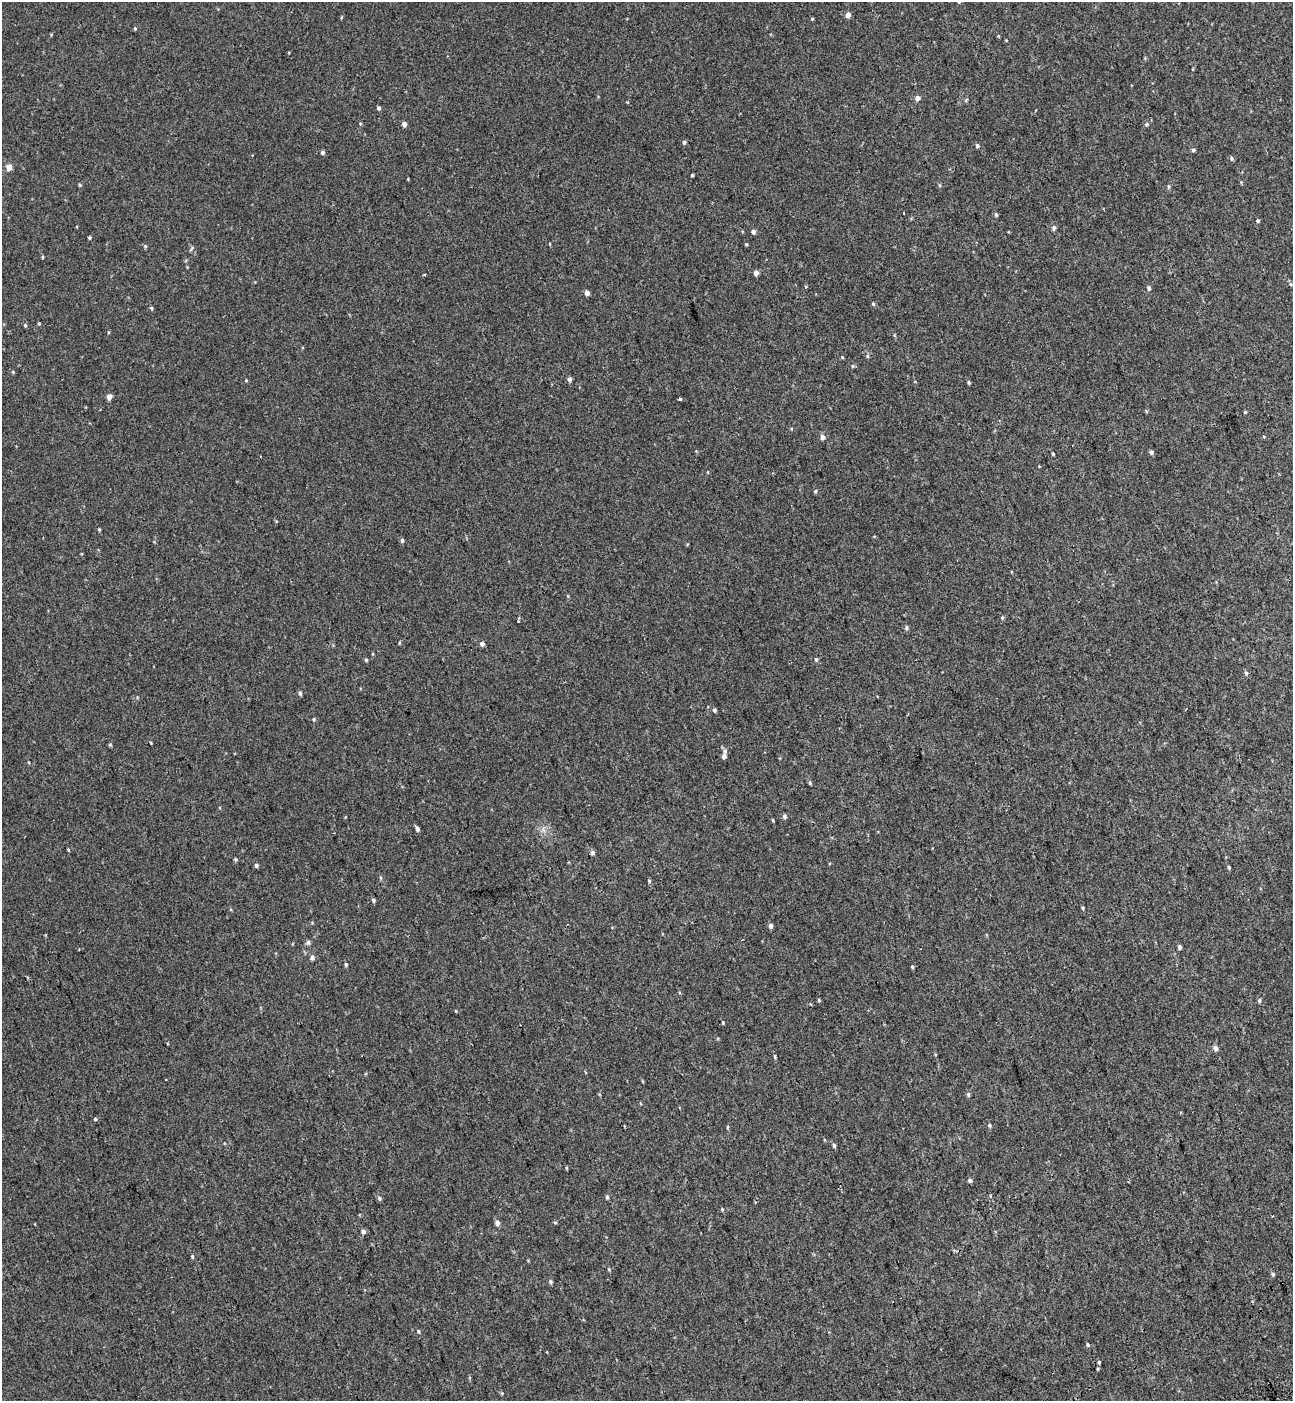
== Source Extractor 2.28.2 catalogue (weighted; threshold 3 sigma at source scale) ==
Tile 6 of 4 x 4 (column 2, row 2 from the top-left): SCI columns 1524-2814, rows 2897-4295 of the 5576 x 5797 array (HDU 1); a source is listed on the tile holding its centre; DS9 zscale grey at full resolution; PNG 1295 x 1403 px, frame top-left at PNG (2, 2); no overlay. Shown black and unused: <1% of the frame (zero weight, under 2 of 3 exposures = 6% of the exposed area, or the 3 px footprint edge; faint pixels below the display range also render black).
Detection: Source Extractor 2.28.2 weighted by HDU 2 'WHT'; one run over the whole footprint, this tile lists its part. Background 0.00339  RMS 0.0079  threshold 0.0356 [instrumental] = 3 sigma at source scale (4.5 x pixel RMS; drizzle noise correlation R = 1.50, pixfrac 1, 0.0396/0.0396 arcsec/px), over >= 5 px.
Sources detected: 114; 5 cosmic-ray / hot-pixel residue — not listed; the other 109 listed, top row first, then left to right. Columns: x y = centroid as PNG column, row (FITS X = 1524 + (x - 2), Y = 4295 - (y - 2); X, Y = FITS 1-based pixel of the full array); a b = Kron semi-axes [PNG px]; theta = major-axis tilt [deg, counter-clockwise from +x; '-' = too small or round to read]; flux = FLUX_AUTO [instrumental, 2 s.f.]
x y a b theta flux
848 15 5 4 - 4.4
812 19 4 4 - 0.69
135 29 4 4 - 0.85
51 35 4 3 - 0.67
1006 40 4 3 - 0.54
918 98 5 5 - 3.8
378 108 5 4 - 1.5
360 124 4 4 - 0.73
404 124 5 4 - 3.5
1146 124 5 5 - 1.4
684 142 4 4 - 1.5
977 146 5 5 - 1.4
1193 150 5 4 - 1.4
323 152 5 5 - 1.5
1232 158 5 5 - 1.4
9 167 5 4 - 11
692 175 3 3 - 0.89
80 185 4 4 - 0.9
1168 187 7 3 -90 1.1
904 213 3 3 - 1.8
996 215 6 4 -74 1.1
1258 221 4 4 - 1.1
1054 228 5 5 - 1.9
753 232 5 4 - 2.4
89 238 4 3 - 0.95
746 244 4 3 - 0.75
145 246 5 4 - 0.93
192 248 6 4 70 1.1
42 257 5 3 - 0.7
756 273 4 4 - 3.9
424 274 4 3 - 0.96
1291 284 5 4 - 1
1149 288 5 4 - 1.8
587 293 4 4 - 4
873 304 5 4 - 1
151 308 5 4 - 1.1
39 324 4 4 - 0.78
25 325 5 4 - 1.1
867 356 5 5 - 1
842 357 4 3 - 0.68
13 372 4 4 - 0.69
569 379 5 4 - 2.5
246 380 4 4 - 0.65
969 382 4 4 - 1.1
109 397 5 4 - 5.1
680 399 4 3 - 4.1
1245 412 4 4 - 0.76
822 437 6 5 - 3.4
1151 452 5 5 - 1.9
1053 454 4 3 - 0.98
815 491 5 4 - 1
99 529 4 3 - 0.84
402 540 6 4 89 1.4
1002 617 5 4 - 0.95
906 628 5 5 - 1.6
399 643 5 3 - 0.75
482 644 5 4 - 2.8
816 659 5 4 - 1.1
366 660 5 4 - 0.87
1246 673 6 4 -80 1.6
300 693 5 4 - 1.4
714 710 5 4 - 1.3
314 719 5 4 - 1
151 743 4 3 - 0.61
110 745 5 3 - 0.8
725 751 7 6 - 2
724 756 5 4 - 2.8
810 783 5 4 - 0.96
784 816 6 5 - 1.6
417 829 5 4 - 2.2
68 850 5 3 - 0.69
592 853 6 5 - 1.8
235 859 5 4 - 0.98
256 865 5 5 - 1.5
1229 867 4 3 - 0.93
381 878 5 3 - 0.86
649 881 5 4 - 1.1
373 900 4 4 - 1.5
1083 908 4 3 - 0.9
771 926 5 4 - 2.4
308 942 7 6 - 1.6
1179 947 4 4 - 1.8
312 957 6 5 - 2
346 964 5 4 - 1.2
912 967 4 3 - 0.97
819 1000 4 4 - 0.89
1259 1000 5 4 - 1.2
723 1023 4 3 - 0.71
1215 1048 5 4 - 3.5
775 1056 5 4 - 0.96
642 1081 5 3 - 0.59
968 1094 6 5 - 1.4
95 1119 4 4 - 0.79
989 1125 5 4 - 1.3
834 1145 5 4 - 1.3
970 1180 5 5 - 1.5
607 1197 5 4 - 1.4
379 1198 6 5 - 1.6
722 1209 4 4 - 0.85
555 1222 5 3 - 0.79
497 1223 5 5 - 3.3
363 1231 5 5 - 2.8
192 1256 5 4 - 0.82
609 1269 5 3 - 0.73
1273 1274 5 5 - 1.2
550 1282 5 5 - 1.3
418 1331 5 4 - 1.1
1088 1344 6 3 -70 0.93
1099 1362 4 3 - 2